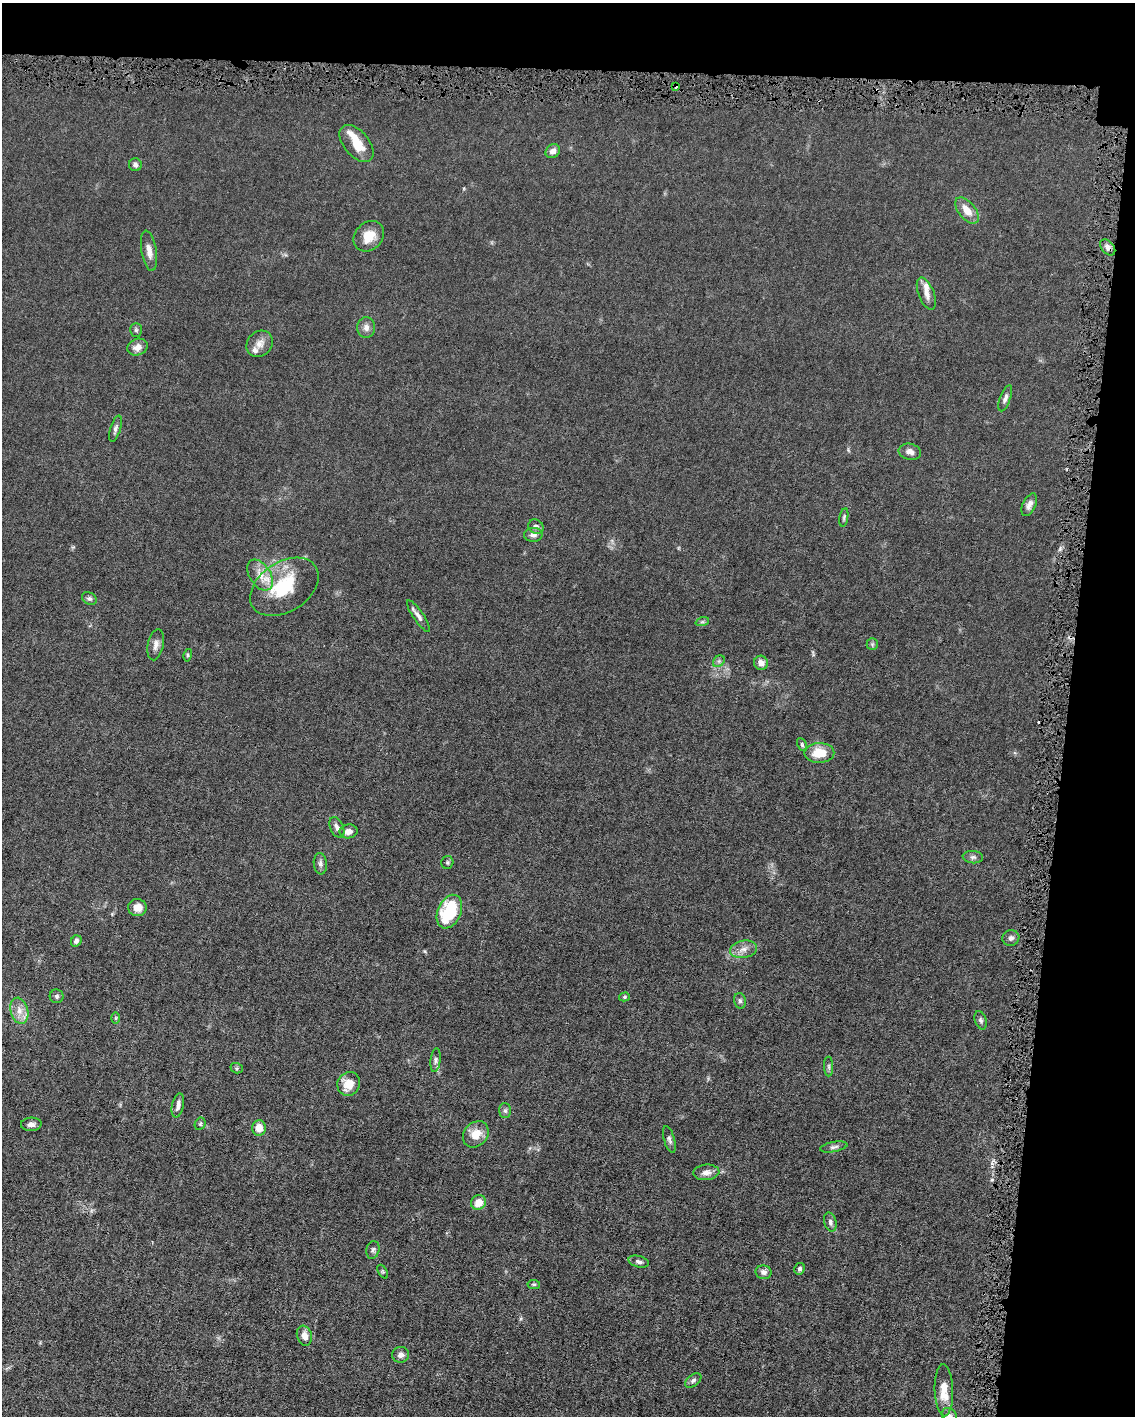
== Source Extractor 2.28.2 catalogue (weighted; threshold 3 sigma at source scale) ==
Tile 4 of 4 x 3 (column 4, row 1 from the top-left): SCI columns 3400-4532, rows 2935-4348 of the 4532 x 4563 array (HDU 1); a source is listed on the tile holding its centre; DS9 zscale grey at full resolution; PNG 1137 x 1418 px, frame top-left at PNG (2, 3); each listed source drawn as its Kron ellipse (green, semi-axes under 4 px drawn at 4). Shown black and unused: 11% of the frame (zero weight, under 4 of 8 exposures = <1% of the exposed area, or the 3 px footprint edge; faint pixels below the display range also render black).
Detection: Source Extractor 2.28.2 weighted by HDU 2 'WHT'; one run over the whole footprint, this tile lists its part. Background 0.0155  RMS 0.0022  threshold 0.00912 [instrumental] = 3 sigma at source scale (4.09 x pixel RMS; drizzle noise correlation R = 1.36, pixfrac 0.8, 0.05/0.05 arcsec/px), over >= 5 px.
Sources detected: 78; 4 inside a brighter listed object's ellipse — not listed separately; the other 74 listed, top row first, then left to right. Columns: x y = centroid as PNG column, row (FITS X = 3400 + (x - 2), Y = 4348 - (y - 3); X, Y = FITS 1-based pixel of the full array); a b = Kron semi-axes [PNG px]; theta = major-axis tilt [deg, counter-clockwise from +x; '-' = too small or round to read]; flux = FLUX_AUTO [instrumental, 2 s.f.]
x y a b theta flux
675 86 4 3 - 1
357 143 22 12 -50 3.8
553 151 8 6 38 1
135 165 6 6 - 0.63
967 210 15 8 -50 2.5
369 236 17 13 46 3.2
1108 247 9 6 -48 0.75
149 251 20 7 -80 1.6
926 294 17 8 -69 1.5
366 328 10 9 - 1.1
136 330 7 5 -89 0.36
260 344 14 12 44 1.6
138 347 10 8 20 1.5
1005 398 14 5 70 0.77
115 429 13 5 73 0.64
910 452 11 8 -12 1.2
1029 505 12 6 65 0.94
844 517 9 4 80 0.36
536 527 8 6 -35 0.76
533 535 9 7 2 0.9
260 575 17 10 -56 2.6
284 587 37 25 33 11
89 598 8 5 -30 0.51
418 616 19 5 -55 1
702 622 7 4 18 0.37
872 644 6 5 - 0.33
156 645 16 8 78 1.2
188 655 6 4 77 0.28
719 661 6 5 - 0.4
761 663 7 6 - 1.2
802 745 7 4 -64 0.32
819 753 15 10 1 4.1
337 827 11 6 -65 0.8
348 831 9 7 10 1.2
973 857 10 6 -6 0.61
447 862 7 6 - 0.34
320 864 11 6 -84 0.69
137 907 9 8 - 2
449 912 18 11 66 11
1011 938 8 7 - 0.62
76 941 6 5 - 0.69
744 949 14 8 12 1.4
57 996 7 7 - 0.48
624 997 5 4 - 0.29
740 1001 8 5 -75 0.48
19 1011 13 9 -75 1.9
116 1018 6 4 89 0.25
981 1020 9 5 -72 0.49
436 1060 12 5 84 0.68
829 1066 10 4 -90 0.44
237 1068 6 5 - 0.3
349 1084 12 11 - 3
178 1105 12 6 78 0.98
505 1111 7 6 - 0.49
31 1124 10 6 4 0.78
200 1124 6 5 - 0.3
259 1128 8 6 89 2.2
476 1134 14 11 48 2.9
669 1140 14 5 -74 0.66
834 1147 14 5 11 0.69
706 1172 13 7 5 1.2
478 1202 8 7 - 2.4
830 1222 9 6 -74 0.62
373 1250 9 6 76 0.59
639 1262 10 5 -15 0.72
800 1269 6 5 - 0.46
383 1272 7 4 -58 0.28
763 1272 8 6 -11 0.9
534 1284 6 4 -6 0.26
304 1336 10 7 -72 1.6
401 1355 8 8 - 0.84
693 1380 9 5 38 0.57
944 1390 26 9 -88 3.5
949 1416 8 7 - 0.72
Overlapping masked pixels (flux is a lower limit): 2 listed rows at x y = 675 86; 1108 247
Isophote crosses this tile's border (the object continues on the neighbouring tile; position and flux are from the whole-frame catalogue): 1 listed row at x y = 949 1416